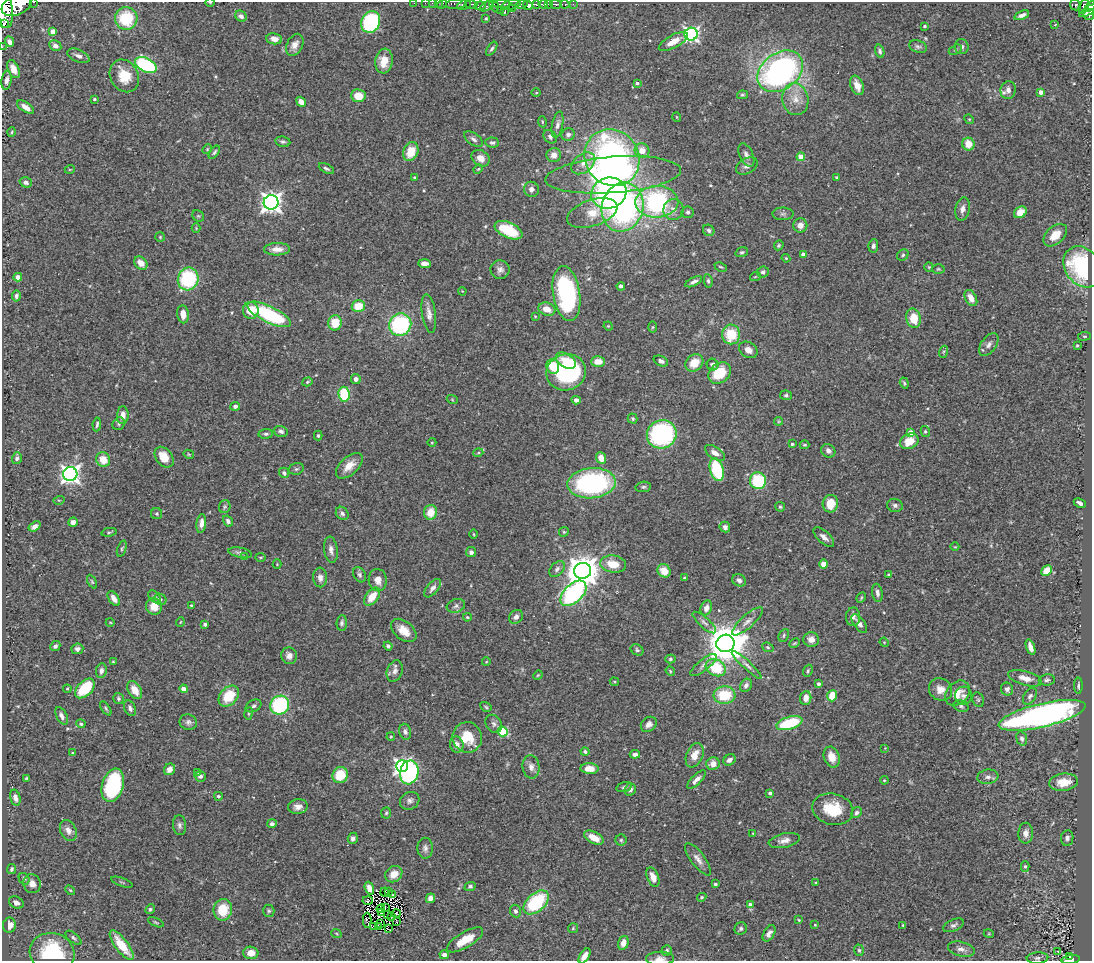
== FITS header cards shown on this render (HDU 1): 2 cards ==
NAXIS1  =                 1090
NAXIS2  =                  959

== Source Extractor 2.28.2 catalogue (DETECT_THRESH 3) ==
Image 1090 x 959 px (HDU 1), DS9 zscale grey, 1 PNG px = 1 image px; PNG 1094 x 963 px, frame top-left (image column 1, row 959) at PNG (2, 2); each listed source drawn as its Kron ellipse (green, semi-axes under 4 px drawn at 4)
Background 0.748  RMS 0.027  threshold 0.082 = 3 sigma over >= 5 px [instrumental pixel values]
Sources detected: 443; all 443 listed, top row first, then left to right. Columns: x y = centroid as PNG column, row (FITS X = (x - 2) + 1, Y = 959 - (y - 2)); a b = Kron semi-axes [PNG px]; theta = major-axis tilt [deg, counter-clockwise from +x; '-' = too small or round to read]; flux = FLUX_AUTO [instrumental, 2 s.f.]
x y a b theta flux
34 2 3 2 - 48
210 2 4 3 - 1.4
414 3 2 2 - 12
425 3 2 2 - 10
432 3 2 2 - 16
438 3 2 2 - 23
442 4 5 3 - 41
456 4 11 5 6 640
471 4 6 3 0 490
502 4 8 3 1 290
522 4 6 4 14 910
536 4 4 3 - 470
543 4 5 3 - 680
548 4 3 3 - 330
556 4 6 3 0 230
565 4 4 3 - 110
573 4 2 2 - 12
17 5 16 9 23 4800
464 5 7 4 25 400
511 5 10 4 14 480
528 5 5 4 - 1200
1075 5 6 5 - 210
480 6 6 4 6 220
486 6 7 3 30 190
494 6 6 4 -68 210
1084 6 8 4 65 250
1090 6 6 4 51 340
4 9 19 8 -82 5400
512 9 3 3 - 99
500 10 2 2 - 19
505 11 3 2 - 10
1088 11 10 3 32 320
1089 14 5 5 - 360
1022 15 8 4 23 7.5
241 16 6 5 - 7.6
126 18 11 11 - 84
486 18 4 3 - 2
371 22 11 9 66 180
5 23 2 2 - 8000
1055 25 3 2 - 1.3
925 26 3 3 - 3.4
53 32 4 4 - 21
691 34 6 6 - 520
274 39 8 5 -7 12
673 41 16 6 28 23
9 42 5 4 - 8.9
295 45 12 7 63 14
55 46 6 5 - 7.6
2 47 2 2 - 8.1
918 47 9 6 -16 4.7
962 47 7 7 - 5.7
492 49 8 4 55 3.6
955 50 7 4 30 3
880 51 7 4 -73 4.7
78 56 12 6 -24 8.1
384 61 12 8 83 29
146 65 11 7 -28 210
13 69 9 5 -65 16
780 71 25 18 37 570
124 76 17 14 -60 47
7 80 9 5 80 8.5
637 83 4 3 - 3.7
857 85 10 6 -68 19
1008 90 9 7 80 11
1041 92 4 4 - 14
536 93 4 3 - 1.7
742 95 5 4 - 2.8
358 96 7 6 - 34
94 99 4 3 - 2.6
795 99 16 13 -77 29
301 102 5 4 - 12
26 107 10 5 -34 11
677 117 5 3 - 1.4
969 119 5 4 - 2
542 122 5 3 - 1.9
558 125 13 5 78 7.9
12 132 4 3 - 1.7
568 135 7 6 - 5.6
550 137 7 5 -48 5.1
473 139 11 5 -35 6.3
283 142 7 5 -9 4.2
492 142 7 5 -4 4.5
968 144 6 6 - 25
207 149 5 4 - 2.2
642 150 7 7 - 20
214 152 7 4 53 3.6
411 152 10 7 69 37
554 155 7 7 - 14
746 155 12 6 -66 8.8
801 157 4 4 - 33
481 158 10 7 -36 17
612 158 29 27 -55 630
583 163 13 9 39 17
747 166 11 7 28 8.3
326 168 8 4 -27 3.9
70 169 5 3 - 1.7
478 169 5 4 - 2.1
613 175 68 18 4 190
837 177 4 3 - 2.4
415 178 4 3 - 4
26 182 6 5 - 6.4
531 189 8 7 - 9
609 193 18 15 18 360
271 202 7 7 - 1200
657 202 21 16 2 280
622 207 25 20 74 400
962 209 12 7 79 10
673 210 10 10 - 14
688 212 6 6 - 3.8
1020 212 7 5 35 24
592 213 26 13 18 40
783 214 10 6 0 5
198 216 6 5 - 2.9
800 225 7 7 - 12
196 228 4 4 - 2
508 230 15 7 -24 84
709 230 6 5 - 4.8
1055 235 14 8 43 29
160 237 5 5 - 2.1
779 245 5 4 - 2.9
873 246 7 5 81 5.5
277 249 13 6 1 15
742 252 6 4 18 3.5
803 255 4 4 - 11
903 255 6 5 - 3.6
786 258 4 4 - 2.1
141 263 7 5 -46 16
424 264 6 4 -2 12
721 267 6 3 -25 2.2
929 267 4 4 - 1.9
1083 267 22 17 -53 200
938 269 6 5 - 2.8
500 270 9 9 - 8.6
763 272 6 5 - 4.6
18 277 4 4 - 19
755 277 5 3 - 1.6
188 279 11 10 - 150
708 281 6 4 -81 3.7
694 282 9 4 25 6.3
621 286 4 3 - 4.4
462 291 4 3 - 1.5
566 294 28 13 -81 250
16 296 5 4 - 4.5
971 298 9 5 -61 15
358 306 6 6 - 35
547 309 9 6 -19 20
251 310 8 8 - 28
183 314 9 5 -84 16
269 314 24 8 -26 170
429 314 19 7 -82 13
535 316 4 4 - 1.6
914 318 10 7 -77 37
335 323 7 7 - 42
400 325 11 11 - 220
608 326 5 4 - 1.9
653 327 5 3 - 1.7
731 334 10 9 - 61
1084 336 6 3 6 2.2
989 345 13 7 53 9.2
1077 345 3 2 - 2.2
748 350 10 7 -31 14
943 352 6 4 71 2.8
566 361 11 7 -33 21
598 361 7 5 2 20
661 361 7 5 -22 5.9
694 363 10 8 38 33
713 365 6 5 - 7.3
553 366 7 6 - 41
566 372 20 18 16 240
720 373 12 9 39 63
356 379 5 5 - 6.8
307 382 5 4 - 2.7
904 383 5 3 - 2.6
344 394 7 5 -82 90
786 395 6 5 - 3.6
452 399 6 3 -21 1.7
576 400 5 4 - 8.3
235 406 5 4 - 5.3
123 415 9 6 87 12
633 419 5 5 - 3.2
779 421 4 4 - 1.9
97 424 7 3 83 3.6
119 424 7 5 51 3.8
281 431 7 5 -17 6.6
925 431 5 4 - 2.8
910 432 4 4 - 16
266 434 7 4 5 4.1
662 434 15 14 - 280
318 436 5 4 - 3.3
909 441 10 7 25 31
432 442 4 3 - 1.5
792 444 3 3 - 2.7
805 445 5 3 - 2.3
828 451 7 6 - 8
478 453 5 3 - 1.8
715 453 11 6 -34 12
189 454 5 4 - 2.1
164 457 11 8 -53 32
17 458 6 4 72 4.1
601 458 6 4 -67 22
103 460 7 7 - 24
349 466 16 9 43 22
296 469 7 5 15 3.9
717 470 12 6 -74 120
284 473 5 4 - 5.2
70 474 7 7 - 920
758 481 8 8 - 110
592 483 24 15 5 360
643 487 8 5 9 3.7
59 500 6 3 15 2
1080 503 6 3 -28 7
830 504 9 7 78 31
895 505 8 6 -15 5.7
225 507 6 5 - 3.4
780 507 5 4 - 2.7
431 512 7 6 - 28
342 513 7 6 - 5.5
157 514 5 5 - 3
228 521 6 4 -59 5.4
73 522 5 4 - 10
201 523 9 5 83 11
35 526 6 4 35 7.3
725 527 5 5 - 5.7
109 532 7 3 11 2.4
564 532 5 4 - 2.2
474 534 5 3 - 1.7
824 537 13 6 -43 11
955 547 4 2 - 1.3
122 549 8 4 69 2.8
331 550 13 6 -82 9.7
471 552 5 5 - 6
240 553 12 5 -10 5.8
245 557 3 3 - 3.7
260 557 5 3 - 1.7
277 564 4 4 - 1.8
613 564 13 8 -7 34
823 564 4 4 - 33
557 569 9 6 46 5.9
583 571 8 8 - 3300
664 571 7 6 - 25
1046 571 6 4 43 34
360 575 8 6 -59 4.8
888 575 3 3 - 1.7
320 577 10 7 -86 10
684 578 3 3 - 1.9
378 580 11 9 -86 14
739 580 7 6 - 5.8
92 582 7 4 -63 2.5
433 588 11 5 50 8.2
573 593 16 9 44 350
877 593 9 5 -81 6.2
154 597 7 5 -45 3.3
372 597 10 6 51 28
114 598 8 5 -56 13
861 598 6 3 64 2.3
160 599 6 5 - 5.7
191 605 3 3 - 1.6
154 606 8 8 - 25
456 606 9 6 19 5.6
706 608 7 5 70 11
467 617 4 3 - 2.3
516 617 7 6 - 8.6
853 617 9 7 89 7
747 621 20 6 41 13
110 622 4 3 - 1.5
180 622 5 3 - 1.4
704 622 15 5 -42 7
342 623 8 5 86 5
205 624 4 3 - 5.4
859 624 11 5 -53 9.8
404 630 14 9 -40 28
784 635 7 4 64 3.1
811 639 7 7 - 13
884 642 5 3 - 1.6
725 643 9 8 - 5900
794 643 6 3 27 2.3
55 646 5 4 - 4.3
388 646 4 3 - 3.8
768 647 6 4 -22 2.6
1030 647 8 4 -70 13
77 649 6 5 - 6.5
637 650 7 5 -34 3.7
289 656 8 8 - 9.9
670 659 5 4 - 2.9
113 662 3 3 - 1.7
486 662 4 3 - 1.4
704 665 16 5 39 9.6
747 665 20 4 -43 7.8
716 668 10 8 -28 76
101 671 7 5 79 8
395 671 11 7 70 8.3
670 671 5 4 - 2.1
808 671 6 4 70 3
538 675 5 4 - 1.9
1025 678 17 7 -16 19
1047 680 8 5 7 4.5
614 682 4 2 - 1.8
819 684 3 3 - 5.2
746 685 7 5 52 6.7
1078 686 8 3 90 3.3
85 688 12 7 45 75
67 689 4 4 - 1.8
184 689 4 4 - 17
940 689 12 10 -34 19
1007 689 6 6 - 7.7
135 690 10 6 -58 25
957 693 14 10 46 24
724 695 11 8 3 69
229 696 12 8 46 54
832 696 6 5 - 47
963 696 9 8 - 7.4
1030 696 9 6 58 5.1
118 698 6 5 - 3.4
806 698 7 5 84 15
978 700 7 5 -69 3.5
280 705 10 9 - 180
253 706 8 5 30 4.7
961 706 8 5 -21 4.6
486 707 6 4 -31 2.7
106 708 8 4 -56 3
130 708 8 5 -66 6.4
248 713 6 3 81 2.1
1042 715 44 11 13 760
62 716 9 5 -63 7.5
188 722 9 7 -18 6.4
789 723 13 6 17 100
81 724 4 4 - 3.5
494 724 9 7 -58 6.3
649 724 8 6 40 10
503 731 5 5 - 110
405 732 8 5 -73 5.7
391 737 4 3 - 1.6
467 737 15 14 - 48
1022 738 7 5 -72 5.7
457 745 8 6 -73 11
885 748 4 4 - 1.4
585 752 4 4 - 4.2
73 753 3 3 - 1.7
635 754 5 4 - 6.8
695 755 13 8 66 23
832 757 11 7 -69 25
729 760 6 5 - 7.9
713 764 7 6 - 17
402 766 6 6 - 500
531 767 11 8 -85 10
169 769 6 5 - 11
590 769 9 5 -3 22
198 772 3 2 - 1.7
409 772 12 9 76 380
340 775 8 7 - 47
200 776 5 5 - 4.1
988 777 10 7 8 8
27 778 4 3 - 2.6
696 780 12 4 44 9.1
884 780 4 4 - 1.9
1063 782 14 8 6 29
113 785 17 10 73 220
624 787 8 4 16 4
630 789 6 5 - 8.5
770 793 4 3 - 3.6
218 796 4 4 - 2.9
15 798 8 5 -74 9
410 801 10 8 28 7.2
298 807 10 7 7 11
833 809 20 15 -12 64
386 813 6 5 - 2.8
856 813 6 5 - 5.3
272 824 5 4 - 5.7
180 825 10 6 -84 6.1
68 830 11 7 -63 11
753 833 4 4 - 1.6
1026 833 10 7 88 11
353 838 6 5 - 6.3
594 838 10 5 -28 25
1067 838 7 6 - 5.2
621 840 5 5 - 2.9
784 841 16 7 12 13
425 848 10 7 -88 7.7
698 859 19 7 -53 12
1025 866 5 4 - 3.2
12 869 5 4 - 3.3
394 874 9 7 39 22
653 877 10 5 -69 16
24 879 6 5 - 3.4
122 882 11 3 -20 2.3
816 883 4 3 - 1.6
32 884 9 8 - 13
715 884 3 3 - 3
470 886 5 4 - 4.3
369 888 6 4 -72 13
70 890 6 3 -44 2
385 892 4 2 - 2.6
389 892 3 2 - 2.9
393 894 3 2 - 3.2
702 897 5 4 - 2.8
430 898 5 4 - 8.9
368 900 5 2 - 0.85
536 902 15 9 42 140
16 903 8 5 -28 9.5
750 905 4 4 - 7.6
385 907 3 2 - 0.45
150 909 5 4 - 3.3
381 909 4 2 - 0.34
223 910 11 9 81 52
269 911 6 5 - 3.2
515 911 6 5 - 6.4
381 913 3 2 - 1
396 913 4 2 - 1.3
387 915 3 2 - 2.6
392 917 3 2 - 1.8
367 920 7 4 89 0.31
799 920 3 2 - 1.5
396 921 3 2 - 1.6
156 922 8 3 -24 2.5
380 923 3 2 - 0.32
9 925 7 6 - 19
815 925 3 3 - 1.5
903 925 3 3 - 2
954 925 11 5 24 5.8
373 926 3 2 - 1.2
378 926 3 2 - 2
573 928 5 5 - 2.2
388 929 4 2 - 1.9
741 929 6 6 - 4.4
336 933 5 3 - 1.7
769 933 9 5 60 8.9
989 934 5 3 - 1.7
73 938 9 4 -39 4.7
465 940 20 7 31 34
623 943 7 5 74 12
122 945 18 6 -53 51
961 949 13 7 -14 10
859 950 6 5 - 3.8
667 951 5 5 - 4.2
1058 951 3 2 - 3.2
52 953 22 20 -16 160
251 953 7 6 - 18
444 955 4 4 - 7.5
584 956 8 4 58 12
1070 957 3 2 - 22
1037 958 11 5 5 5.1
660 959 14 6 1 10
1071 959 9 3 6 140
At the frame edge (FLAGS 8, measured only in part): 15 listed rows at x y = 34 2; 210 2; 414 3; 425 3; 432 3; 438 3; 442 4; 456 4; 17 5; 1090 6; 4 9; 2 47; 584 956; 660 959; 1071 959